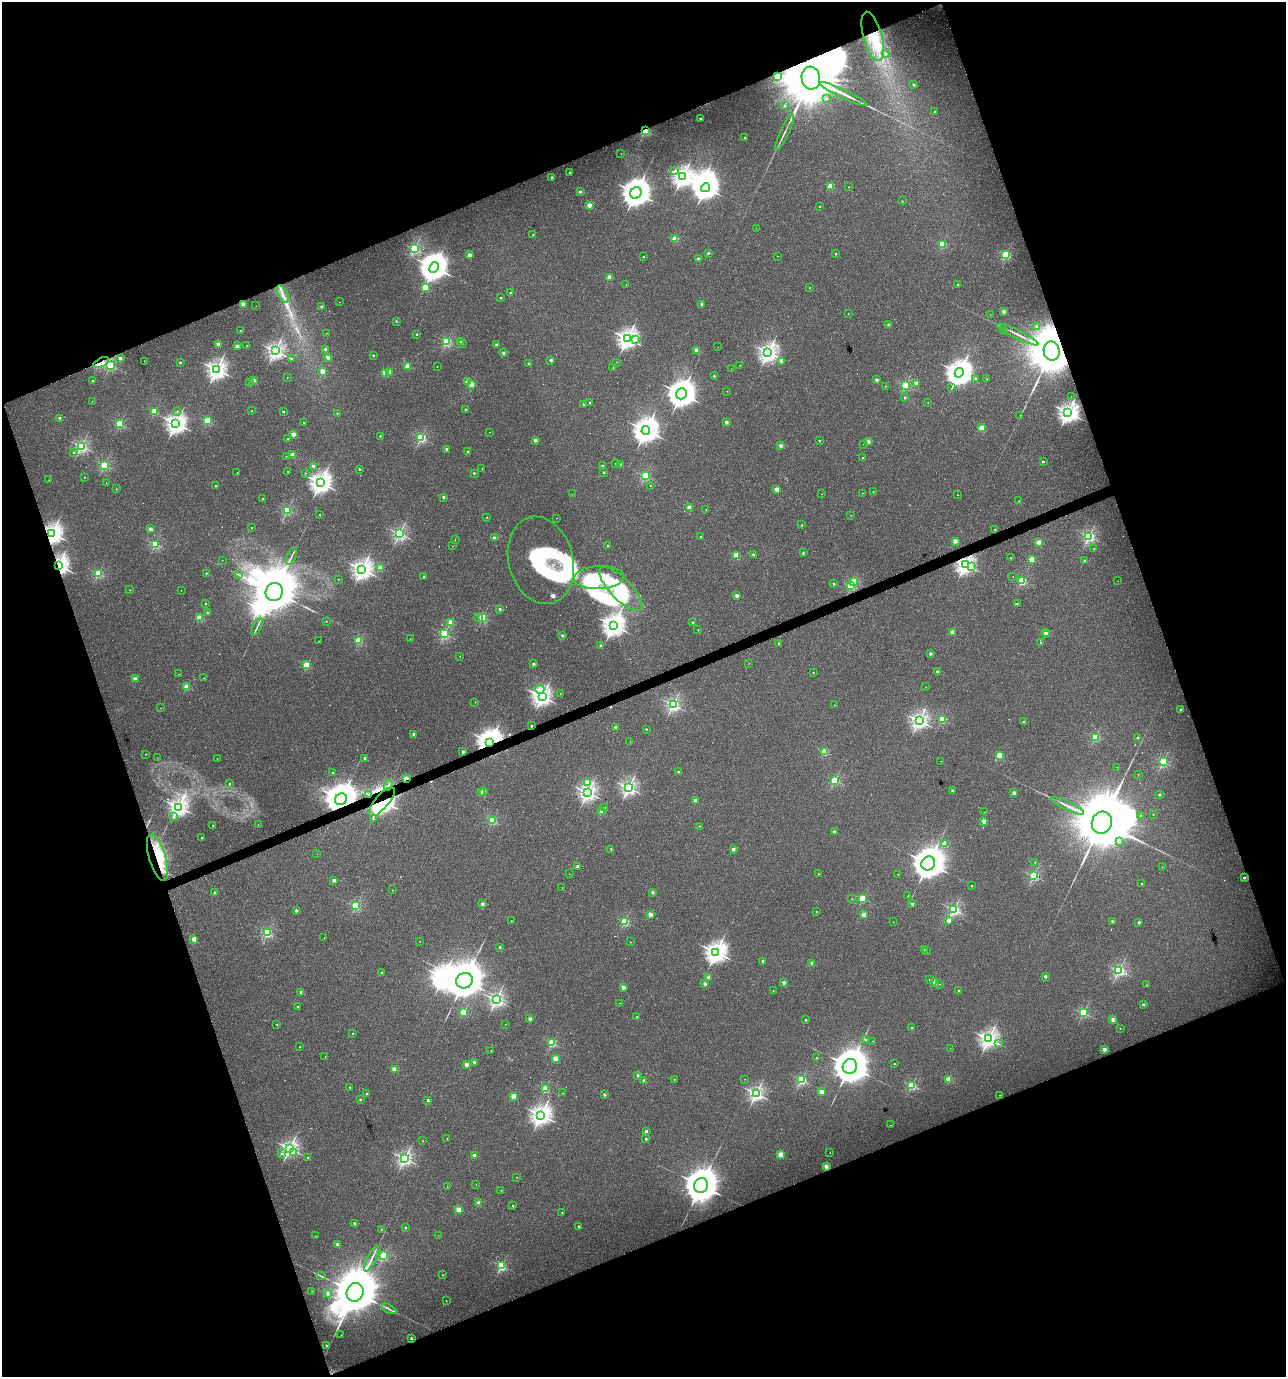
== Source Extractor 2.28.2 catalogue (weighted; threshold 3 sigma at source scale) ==
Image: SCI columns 133-5268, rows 3-5502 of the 5346 x 5507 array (HDU 1 of 3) = the unmasked area's bounding box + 8 px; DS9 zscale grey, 4 x 4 block average (1 PNG px = mean of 4 x 4 image px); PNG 1288 x 1379 px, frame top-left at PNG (2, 2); each listed source drawn as its Kron ellipse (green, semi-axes under 4 px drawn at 4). Shown black and unused: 41% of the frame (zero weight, under 3 of 4 exposures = <1% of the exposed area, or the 3 px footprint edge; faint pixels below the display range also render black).
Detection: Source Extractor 2.28.2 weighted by HDU 2 'WHT'. Background 0.0212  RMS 0.0066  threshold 0.0299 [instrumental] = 3 sigma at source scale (4.5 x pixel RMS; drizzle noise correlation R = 1.50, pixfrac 1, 0.0396/0.0396 arcsec/px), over >= 5 px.
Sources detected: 583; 12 too faint to see at this stretch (4 x 4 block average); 15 inside a brighter object's white glare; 3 cosmic-ray / hot-pixel residue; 7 long thin detections or spike segments (spike, bleed or trail) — neither listed nor drawn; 3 coinciding with a brighter row at this scale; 6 inside a brighter listed object's ellipse — not listed separately; of the other 537, all 500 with FLUX_AUTO >= 0.834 (the completeness limit of this list) listed and drawn (37 fainter detections not listed), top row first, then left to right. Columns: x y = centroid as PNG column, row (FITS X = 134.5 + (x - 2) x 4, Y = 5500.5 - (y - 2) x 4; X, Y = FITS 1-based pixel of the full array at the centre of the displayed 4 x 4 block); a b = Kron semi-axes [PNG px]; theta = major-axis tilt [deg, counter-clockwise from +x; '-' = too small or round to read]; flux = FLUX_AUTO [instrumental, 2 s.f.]
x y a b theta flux
873 36 25 9 -75 160
886 54 2 2 - 5.3
777 77 2 2 - 200
811 78 11 9 -82 73000
914 85 2 2 - 13
844 94 26 2 -26 41
826 98 2 2 - 5.4
785 106 2 2 - 8.7
935 112 2 2 - 9
700 119 2 2 - 10
645 130 2 2 - 510
784 132 20 2 65 16
745 138 2 2 - 8.7
621 154 2 2 - 0.92
675 171 2 2 - 3.5
569 172 2 2 - 6.3
552 177 2 2 - 17
682 177 3 3 - 2200
831 186 2 2 - 190
849 187 2 2 - 3
705 188 4 4 - 3900
580 192 2 2 - 26
636 193 6 5 - 5600
902 201 2 2 - 3.6
589 205 2 2 - 80
819 207 2 2 - 1.1
756 228 2 2 - 1
533 235 2 2 - 1.7
675 239 2 2 - 160
942 244 2 2 - 280
414 249 2 2 - 560
708 253 2 2 - 19
836 254 2 2 - 7.7
469 255 2 2 - 77
1006 255 2 2 - 400
777 256 2 2 - 1.4
644 257 2 2 - 2.7
698 259 2 2 - 29
434 267 6 4 63 4600
610 277 2 2 - 120
626 284 2 2 - 1.2
957 285 2 2 - 6.1
425 288 2 2 - 190
809 288 2 2 - 1.6
511 293 2 2 - 23
283 294 9 2 -61 16
500 298 2 2 - 8.5
339 302 2 2 - 1
243 304 2 2 - 120
702 304 2 2 - 25
256 306 2 2 - 1.2
322 307 2 2 - 18
1004 311 2 2 - 48
848 314 2 2 - 2.6
990 314 2 2 - 0.83
396 321 2 2 - 8.1
888 325 2 2 - 24
1037 327 2 2 - 30
240 330 2 2 - 5.6
1004 331 2 2 - 6.7
326 333 2 2 - 1.1
416 334 2 2 - 8.2
1018 335 23 2 -26 19
627 338 3 3 - 2300
635 339 2 2 - 5.3
447 342 2 2 - 440
460 342 2 2 - 16
462 343 2 2 - 3.8
218 344 2 2 - 57
496 344 2 2 - 22
247 345 2 2 - 2.8
237 346 2 2 - 43
718 347 2 2 - 1
325 349 2 2 - 31
696 350 2 2 - 59
275 351 2 2 - 1500
1052 351 9 8 - 40000
768 352 3 2 - 1700
503 353 2 2 - 30
373 355 2 2 - 11
328 357 2 2 - 46
120 358 2 2 - 32
291 359 2 2 - 17
551 360 2 2 - 29
144 361 2 2 - 3.9
781 361 2 2 - 33
101 362 8 3 25 34
180 362 2 2 - 12
616 362 2 2 - 0.91
529 363 2 2 - 8.4
110 365 2 2 - 460
740 365 2 2 - 1.4
408 366 2 2 - 140
437 366 2 2 - 3
613 368 2 2 - 2.8
731 369 2 2 - 1.1
217 370 3 3 - 2100
323 371 2 2 - 100
390 372 2 2 - 80
385 373 2 2 - 110
959 373 5 4 - 4200
714 376 2 2 - 9.7
287 377 2 2 - 1.8
976 378 2 2 - 8.9
987 379 2 2 - 4.6
253 380 2 2 - 68
876 380 2 2 - 28
93 381 2 2 - 11
467 382 2 2 - 39
249 383 2 2 - 3.7
916 383 2 2 - 58
471 384 2 2 - 120
905 385 2 2 - 430
885 386 2 2 - 2.5
952 387 3 2 - 1.9
727 391 2 2 - 1.6
681 394 6 5 - 5200
1071 396 2 2 - 1.2
905 398 2 2 - 12
92 401 2 2 - 1.6
589 402 2 2 - 3
928 402 2 2 - 1.4
584 404 2 2 - 15
465 409 2 2 - 5.3
177 411 2 2 - 0.83
252 411 2 2 - 3
283 411 2 2 - 12
154 412 2 2 - 180
1068 412 3 2 - 2100
337 413 2 2 - 4.6
1020 415 2 2 - 1.4
60 418 2 2 - 37
207 421 2 2 - 270
304 422 2 2 - 4.8
726 422 2 2 - 34
120 424 2 2 - 310
176 424 3 3 - 2400
982 428 2 2 - 150
646 430 4 4 - 3800
489 432 2 2 - 1.4
293 434 2 2 - 71
380 436 2 2 - 8.1
421 438 2 2 - 520
288 439 2 2 - 6
535 440 2 2 - 38
819 440 2 2 - 9.7
868 442 2 2 - 55
863 444 2 2 - 1.5
81 446 2 2 - 770
780 446 2 2 - 56
446 449 2 2 - 23
468 451 2 2 - 6.2
73 453 2 2 - 4.5
293 455 2 2 - 95
286 456 2 2 - 1.4
863 457 2 2 - 2.5
1043 462 2 2 - 10
615 464 2 2 - 3.1
621 464 2 2 - 9.9
104 465 2 2 - 470
314 466 2 2 - 47
602 466 2 2 - 11
359 469 2 2 - 14
482 469 2 2 - 3.4
288 471 2 2 - 3.6
603 472 2 2 - 12
237 473 2 2 - 1.5
305 473 2 2 - 2.6
474 473 2 2 - 13
645 476 2 2 - 430
84 477 2 2 - 3.7
49 480 2 2 - 1.4
106 482 2 2 - 1.3
320 483 3 3 - 2700
215 486 2 2 - 4.2
650 486 2 2 - 1.7
116 489 2 2 - 3.6
776 489 2 2 - 80
873 492 2 2 - 3.9
862 493 2 2 - 2.5
572 494 2 2 - 0.96
822 494 2 2 - 1.1
957 495 2 2 - 1.8
443 497 2 2 - 20
263 498 2 2 - 4.9
1019 501 2 2 - 1.9
689 507 2 2 - 110
706 509 2 2 - 1.9
287 510 2 2 - 440
320 514 2 2 - 3.4
851 515 2 2 - 1
487 517 2 2 - 1.9
557 518 2 2 - 0.86
802 525 2 2 - 5.5
252 528 2 2 - 3.6
150 529 2 2 - 40
995 529 2 2 - 2.1
52 534 3 3 - 2500
399 534 2 2 - 900
1089 536 2 2 - 790
701 537 2 2 - 13
494 538 2 2 - 34
455 539 2 2 - 1.2
955 541 2 2 - 73
1039 542 2 2 - 100
155 544 2 2 - 410
452 546 2 2 - 1.6
607 546 2 2 - 11
1094 548 2 2 - 2.8
803 553 2 2 - 14
753 554 2 2 - 19
736 555 2 2 - 160
292 556 9 2 65 8.5
1010 558 2 2 - 1.6
1032 559 2 2 - 150
222 560 2 2 - 1.7
541 560 44 32 -75 360
1084 561 2 2 - 12
59 565 3 2 - 2300
965 565 3 3 - 2100
972 566 2 2 - 3.3
381 568 2 2 - 100
362 569 3 3 - 2300
98 573 2 2 - 380
206 573 2 2 - 6.4
239 575 3 2 - 3
1013 576 2 2 - 1.5
424 577 2 2 - 14
599 578 25 11 2 160
338 579 2 2 - 1.7
854 581 2 2 - 130
1022 581 2 2 - 350
1118 581 2 2 - 0.87
833 584 2 2 - 16
851 586 2 2 - 330
621 589 29 10 -46 200
129 590 2 2 - 1.4
181 590 2 2 - 0.89
274 592 9 8 - 20000
736 596 2 2 - 41
205 603 2 2 - 5.2
1017 603 2 2 - 5.2
500 609 2 2 - 23
207 613 2 2 - 13
479 617 2 2 - 2.1
482 617 2 2 - 320
199 618 2 2 - 150
326 621 2 2 - 5.3
451 622 2 2 - 110
693 623 2 2 - 15
613 625 4 3 - 3000
257 627 9 2 65 9.1
698 630 2 2 - 2.5
952 632 2 2 - 67
1046 632 2 2 - 98
444 634 2 2 - 480
562 635 2 2 - 24
1047 635 2 2 - 6.7
410 639 2 2 - 0.95
318 641 2 2 - 1
359 641 2 2 - 240
778 643 2 2 - 4.4
1041 643 2 2 - 6.8
601 646 2 2 - 33
930 654 2 2 - 30
460 656 2 2 - 3
749 663 2 2 - 1.7
533 664 2 2 - 27
307 665 2 2 - 200
813 672 2 2 - 2.6
937 672 2 2 - 26
178 674 2 2 - 0.93
204 678 2 2 - 1.2
135 679 2 2 - 73
187 687 2 2 - 160
926 687 2 2 - 1.9
540 689 4 3 - 87
560 693 2 2 - 1.3
542 696 2 2 - 1400
475 702 2 2 - 3.5
673 705 2 2 - 940
834 705 2 2 - 1.2
160 708 2 2 - 1.1
1181 709 2 2 - 11
942 719 2 2 - 320
919 721 2 2 - 1500
1024 722 2 2 - 14
531 726 2 2 - 17
615 728 2 2 - 39
646 729 2 2 - 8.2
413 734 2 2 - 27
1095 737 2 2 - 320
1138 738 2 2 - 23
630 741 2 2 - 0.9
490 742 4 3 - 4000
463 752 2 2 - 29
824 752 2 2 - 210
146 754 2 2 - 2.6
1000 756 2 2 - 210
157 758 2 2 - 1
365 758 2 2 - 24
217 759 2 2 - 1.5
940 761 2 2 - 1.1
1163 762 2 2 - 500
1117 767 2 2 - 1.3
333 772 2 2 - 4.7
678 772 2 2 - 14
1138 774 2 2 - 1.2
406 779 2 2 - 130
835 781 2 2 - 400
587 782 2 2 - 74
229 783 2 2 - 3.4
388 785 6 2 64 6.6
629 788 2 2 - 1200
483 791 2 2 - 32
952 791 2 2 - 17
481 793 2 2 - 49
587 793 2 2 - 1600
1014 793 2 2 - 60
368 794 4 2 - 3.3
1159 795 2 2 - 13
341 799 6 5 - 6800
695 800 2 2 - 52
382 802 18 7 49 490
1068 806 18 2 -26 21
178 807 3 3 - 1900
605 808 2 2 - 1.5
602 811 2 2 - 110
984 812 2 2 - 2.4
1153 814 2 2 - 3.5
1141 816 2 2 - 2.2
174 817 2 2 - 1.7
373 819 2 2 - 2.9
492 821 2 2 - 290
984 821 2 2 - 82
1102 823 11 10 - 47000
258 824 2 2 - 1.1
213 825 2 2 - 2.8
699 826 2 2 - 2.4
834 832 2 2 - 37
201 838 2 2 - 2.3
1119 842 2 2 - 5.2
945 844 2 2 - 110
611 849 2 2 - 11
733 849 2 2 - 39
317 854 2 2 - 0.85
158 858 24 8 -73 170
1035 862 2 2 - 2.6
928 863 7 6 - 8000
577 866 2 2 - 24
1162 867 2 2 - 1.3
569 874 2 2 - 1.1
818 874 2 2 - 6.3
898 874 2 2 - 2.5
1034 876 2 2 - 520
1244 878 2 2 - 16
334 880 2 2 - 45
1141 883 2 2 - 4.1
971 886 2 2 - 7.5
562 888 2 2 - 1.7
393 890 2 2 - 2.7
652 892 2 2 - 26
215 893 2 2 - 23
908 896 2 2 - 1.1
852 899 2 2 - 1.6
862 899 2 2 - 300
482 904 2 2 - 45
912 904 2 2 - 13
356 906 2 2 - 390
296 910 2 2 - 23
954 910 2 2 - 750
817 912 2 2 - 7.5
650 914 2 2 - 97
864 915 2 2 - 110
511 921 2 2 - 5.4
625 921 2 2 - 360
949 921 2 2 - 52
1112 921 2 2 - 12
893 922 2 2 - 1.8
1139 922 2 2 - 22
267 932 2 2 - 260
324 938 2 2 - 1.4
194 939 2 2 - 100
420 941 2 2 - 2.2
630 942 2 2 - 2.4
500 947 2 2 - 16
924 949 2 2 - 2.2
926 951 2 2 - 5.2
716 952 3 3 - 2700
763 961 2 2 - 20
812 963 2 2 - 60
1119 970 2 2 - 760
381 973 2 2 - 13
1045 976 2 2 - 31
708 977 2 2 - 48
929 980 2 2 - 1
464 981 8 7 - 12000
935 982 2 2 - 90
784 983 2 2 - 44
705 984 2 2 - 29
940 984 2 2 - 0.84
1146 985 2 2 - 2.6
623 987 2 2 - 65
773 991 2 2 - 3.4
959 991 2 2 - 10
301 992 2 2 - 36
496 1000 2 2 - 1100
619 1003 2 2 - 1.2
1143 1004 2 2 - 13
297 1007 2 2 - 8.5
464 1012 2 2 - 200
1083 1013 2 2 - 400
637 1017 2 2 - 2
530 1019 2 2 - 45
805 1020 2 2 - 13
1113 1020 2 2 - 76
505 1024 2 2 - 1.7
277 1025 2 2 - 5.8
912 1028 2 2 - 13
1120 1028 2 2 - 3.3
353 1033 2 2 - 5.4
989 1039 3 3 - 1900
865 1040 2 2 - 4.8
873 1041 2 2 - 0.98
552 1043 2 2 - 280
998 1044 2 2 - 1.8
300 1047 2 2 - 2.7
950 1048 2 2 - 1.1
1104 1049 2 2 - 53
491 1051 2 2 - 2.6
325 1056 2 2 - 1.2
816 1058 2 2 - 2
555 1059 2 2 - 120
474 1062 2 2 - 25
466 1064 2 2 - 72
894 1064 2 2 - 4.6
850 1066 7 7 - 10000
394 1069 2 2 - 100
638 1075 2 2 - 18
674 1079 2 2 - 3.1
745 1079 2 2 - 0.9
949 1079 2 2 - 150
801 1080 2 2 - 470
644 1081 2 2 - 39
912 1085 2 2 - 400
350 1087 2 2 - 4
546 1089 2 2 - 220
822 1092 2 2 - 97
562 1093 2 2 - 3.7
367 1094 2 2 - 13
756 1094 2 2 - 1200
604 1095 2 2 - 20
1000 1095 2 2 - 2
513 1096 2 2 - 99
360 1099 2 2 - 9.7
428 1100 2 2 - 21
541 1115 3 3 - 2500
890 1125 2 2 - 1.3
646 1131 2 2 - 22
447 1139 2 2 - 2.1
646 1139 2 2 - 13
422 1141 2 2 - 1.1
290 1149 3 2 - 1400
830 1152 2 2 - 2.4
281 1153 2 2 - 1.6
293 1153 3 2 - 4.5
475 1155 2 2 - 68
780 1155 2 2 - 130
308 1157 2 2 - 8.2
405 1159 2 2 - 1100
826 1166 2 2 - 74
517 1177 2 2 - 2.9
476 1184 2 2 - 1.7
701 1185 7 7 - 9100
447 1187 2 2 - 1.2
501 1190 2 2 - 1
479 1203 2 2 - 84
513 1206 2 2 - 9.1
458 1209 2 2 - 110
562 1212 2 2 - 2.8
354 1223 2 2 - 12
578 1226 2 2 - 8.7
405 1228 2 2 - 8.8
381 1229 2 2 - 3.1
438 1235 2 2 - 1.3
315 1236 2 2 - 1.2
337 1244 2 2 - 23
384 1256 2 2 - 400
372 1258 14 2 65 17
501 1266 2 2 - 440
443 1275 2 2 - 3.2
321 1276 4 2 - 4.5
312 1291 2 2 - 1.2
355 1292 9 8 - 26000
328 1293 2 2 - 19
446 1301 2 2 - 2.3
389 1309 8 2 -27 8
341 1335 2 2 - 1.6
411 1338 2 2 - 17
326 1345 2 2 - 5.3
Overlapping masked pixels (flux is a lower limit): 16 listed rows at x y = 873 36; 811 78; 645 130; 1052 351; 101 362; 52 534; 59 565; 965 565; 531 726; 490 742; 406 779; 388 785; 368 794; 341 799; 382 802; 158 858
Diffuse or blended objects may show on this block-average render without a row.